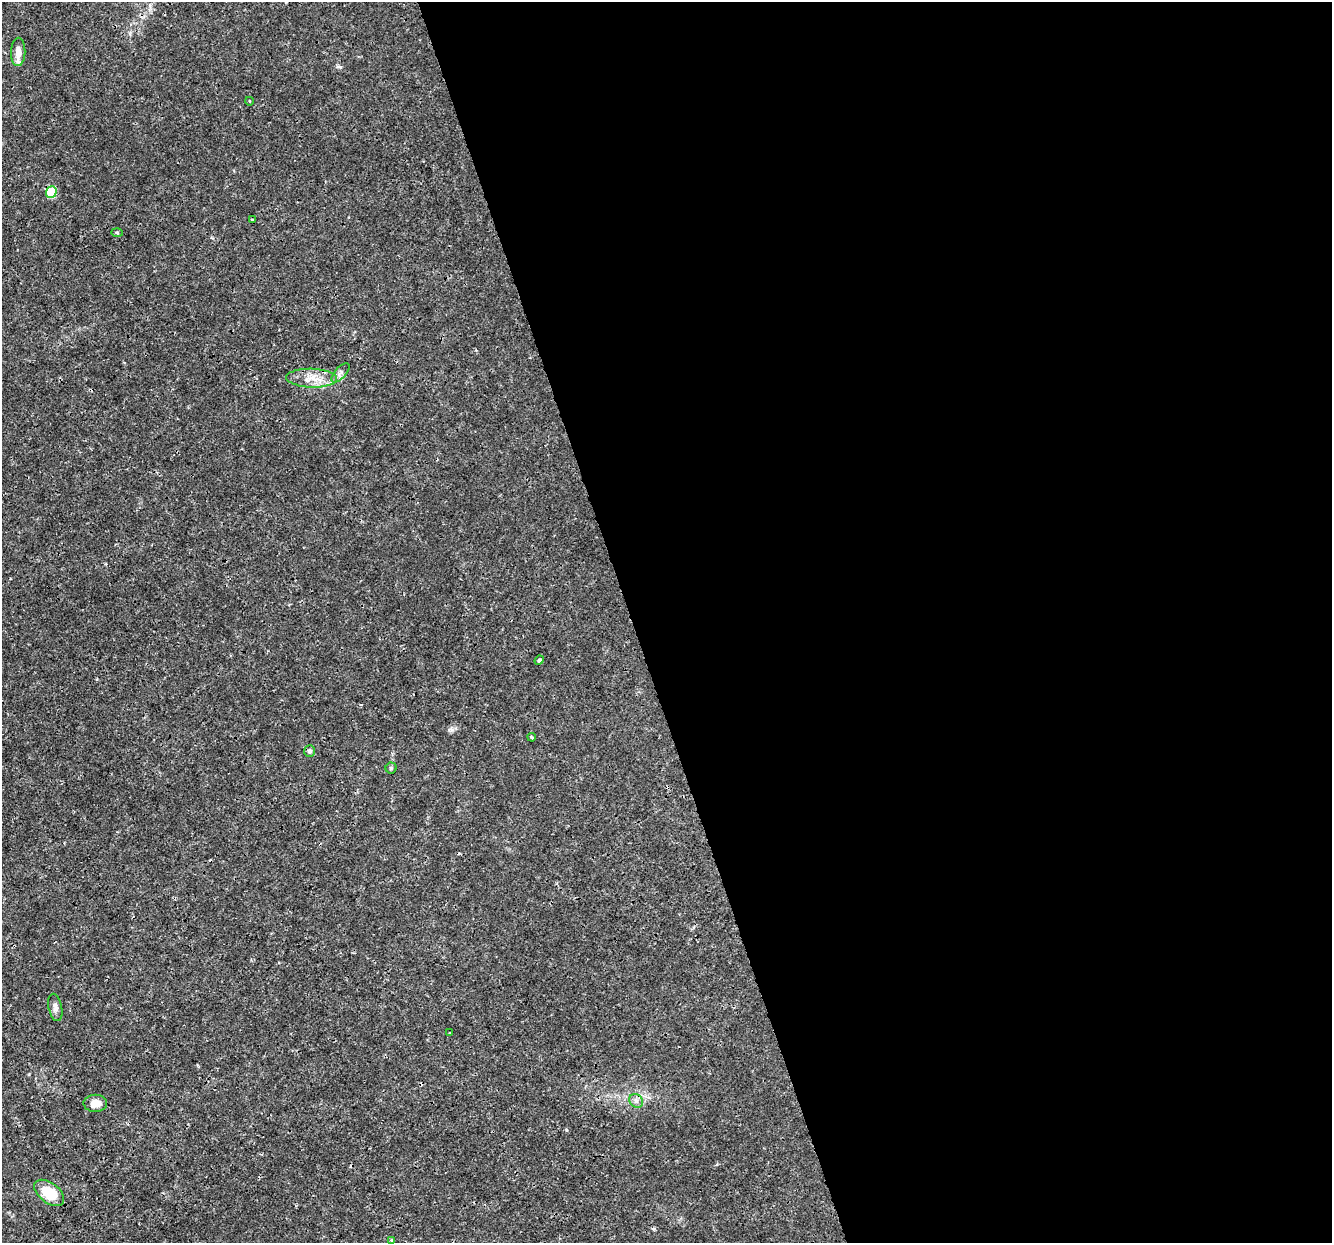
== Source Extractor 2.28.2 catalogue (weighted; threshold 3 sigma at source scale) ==
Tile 8 of 4 x 4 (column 4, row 2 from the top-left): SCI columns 3989-5318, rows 2543-3783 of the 5320 x 5137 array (HDU 1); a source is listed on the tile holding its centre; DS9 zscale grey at full resolution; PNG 1334 x 1245 px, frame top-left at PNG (2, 2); each listed source drawn as its Kron ellipse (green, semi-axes under 4 px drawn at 4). Shown black and unused: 53% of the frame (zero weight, under 3 of 4 exposures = <1% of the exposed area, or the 3 px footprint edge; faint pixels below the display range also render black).
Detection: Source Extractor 2.28.2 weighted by HDU 2 'WHT'; one run over the whole footprint, this tile lists its part. Background 0.00347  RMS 8.4e-04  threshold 0.00379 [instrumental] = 3 sigma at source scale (4.5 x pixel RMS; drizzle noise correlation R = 1.50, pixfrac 1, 0.0396/0.0396 arcsec/px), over >= 5 px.
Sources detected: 19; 2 cosmic-ray / hot-pixel residue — neither listed nor drawn; the other 17 listed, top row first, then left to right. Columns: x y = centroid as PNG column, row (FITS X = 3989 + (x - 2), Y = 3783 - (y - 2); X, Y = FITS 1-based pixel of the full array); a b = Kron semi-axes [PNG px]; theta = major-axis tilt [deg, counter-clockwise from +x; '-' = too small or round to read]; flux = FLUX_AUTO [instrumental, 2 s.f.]
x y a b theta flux
18 52 14 7 89 0.83
249 101 4 3 - 0.063
51 192 6 5 - 3.4
253 220 3 3 - 0.43
117 232 6 4 -2 0.095
341 373 12 5 48 0.3
312 378 25 9 -2 1.3
539 660 5 4 - 0.14
532 737 4 3 - 0.094
310 751 6 5 - 0.22
391 768 5 5 - 0.12
55 1007 14 6 -77 0.37
450 1033 4 2 - 0.072
636 1101 7 6 - 0.28
95 1103 12 8 0 0.81
49 1193 17 10 -38 2.2
391 1240 4 3 - 0.092
Unlisted compact peaks at least as high as the median listed source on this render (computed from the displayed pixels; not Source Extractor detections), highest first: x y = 452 730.